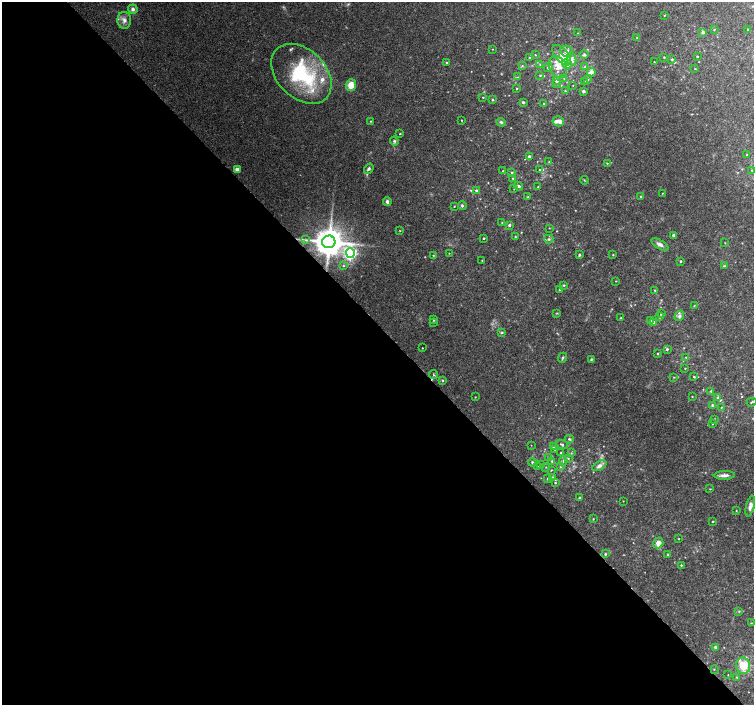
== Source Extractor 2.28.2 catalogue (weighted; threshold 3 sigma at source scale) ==
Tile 9 of 4 x 4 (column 1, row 3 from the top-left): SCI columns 8-1510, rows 1620-3025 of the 6018 x 5986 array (HDU 1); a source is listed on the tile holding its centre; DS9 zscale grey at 2 x 2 block average (1 PNG px = mean of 2 x 2 image px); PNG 756 x 707 px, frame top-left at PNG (2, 2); each listed source drawn as its Kron ellipse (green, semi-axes under 4 px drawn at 4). Shown black and unused: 54% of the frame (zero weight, under 3 of 4 exposures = <1% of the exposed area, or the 3 px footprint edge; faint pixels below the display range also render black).
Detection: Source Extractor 2.28.2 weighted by HDU 2 'WHT'; one run over the whole footprint, this tile lists its part. Background 0.0896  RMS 0.0054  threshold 0.0243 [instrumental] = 3 sigma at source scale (4.5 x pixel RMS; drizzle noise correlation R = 1.50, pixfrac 1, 0.0396/0.0396 arcsec/px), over >= 5 px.
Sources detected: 190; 1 too faint to see at this stretch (2 x 2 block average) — neither listed nor drawn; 19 inside a brighter listed object's ellipse — not listed separately; the other 170 listed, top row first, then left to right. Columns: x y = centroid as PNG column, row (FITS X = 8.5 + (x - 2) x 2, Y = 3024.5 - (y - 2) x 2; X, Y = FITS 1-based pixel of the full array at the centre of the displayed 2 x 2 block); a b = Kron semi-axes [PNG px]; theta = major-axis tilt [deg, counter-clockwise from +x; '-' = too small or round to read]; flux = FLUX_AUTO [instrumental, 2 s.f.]
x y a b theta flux
133 9 5 4 - 4.3
664 16 2 2 - 0.53
124 20 8 7 - 6.9
714 29 3 2 - 0.67
748 29 2 2 - 1.1
703 32 3 3 - 3.7
578 33 2 2 - 0.41
637 37 2 2 - 0.68
493 49 2 2 - 0.51
567 51 6 5 - 5.4
535 55 3 2 - 0.86
562 55 12 6 -50 8.8
584 55 4 4 - 2.1
664 57 3 2 - 0.94
697 57 2 2 - 0.97
529 58 3 3 - 1.1
572 59 6 5 - 6.1
672 59 2 2 - 1.3
654 62 2 2 - 0.69
446 63 3 2 - 1.1
540 64 3 3 - 1.1
567 64 5 4 - 15
522 66 3 3 - 1.2
548 67 4 3 - 2.3
558 67 11 8 -64 13
585 67 3 3 - 1.3
695 69 2 2 - 0.72
591 72 4 4 - 7.6
301 74 35 24 -45 110
540 75 3 2 - 0.9
517 77 3 2 - 0.8
564 79 3 2 - 0.84
588 79 3 2 - 1.2
556 80 3 3 - 6.8
585 82 3 3 - 1.5
557 84 3 3 - 1.2
351 85 6 5 - 15
573 86 2 2 - 0.58
517 88 3 2 - 0.9
565 91 3 3 - 1.3
583 91 2 2 - 3.7
483 97 2 2 - 0.73
492 100 3 3 - 1.1
523 102 3 3 - 1.4
544 104 2 2 - 0.86
462 120 2 2 - 0.74
371 121 2 2 - 0.96
558 121 6 5 - 5
501 122 5 4 - 2.2
400 134 2 2 - 0.85
394 141 4 4 - 2.2
747 155 2 2 - 0.78
529 156 4 3 - 2.3
549 161 3 2 - 0.68
607 163 3 2 - 0.77
237 169 3 3 - 9.1
369 169 5 3 - 3
540 170 3 3 - 2.4
752 170 2 2 - 0.73
503 171 2 2 - 0.5
512 172 3 3 - 1.4
513 178 2 2 - 0.87
584 180 4 2 - 0.81
519 186 4 3 - 2.4
538 187 3 2 - 0.76
514 189 2 2 - 0.6
477 191 3 3 - 3.5
662 193 2 2 - 0.53
528 197 3 3 - 1.3
641 197 3 2 - 2
387 202 4 3 - 3.6
454 206 2 2 - 0.69
462 206 4 3 - 1.8
502 223 2 2 - 0.8
509 225 3 3 - 1.9
549 228 3 2 - 0.54
400 231 3 2 - 0.65
673 235 3 2 - 2.6
515 237 3 2 - 1
484 238 2 2 - 1.3
549 239 5 4 - 2.5
306 240 3 3 - 1.2
329 242 6 6 - 2400
725 243 2 2 - 0.51
660 244 10 4 -31 4.7
350 253 5 4 - 240
449 253 2 2 - 0.57
433 255 4 2 - 1
579 255 3 2 - 1.8
613 255 3 2 - 0.65
482 260 2 2 - 0.58
681 261 3 2 - 1.3
343 266 3 2 - 0.9
724 266 4 2 - 1.1
616 281 3 2 - 0.52
564 285 4 2 - 1.2
560 290 2 2 - 1.4
655 290 3 2 - 0.91
694 306 3 2 - 0.74
557 313 3 2 - 0.87
661 314 3 2 - 1.5
679 316 5 4 - 3.1
660 317 3 3 - 1.8
621 318 2 2 - 2
434 320 3 2 - 0.99
651 320 3 3 - 1.2
433 322 2 2 - 1.3
654 323 3 2 - 5.5
502 332 3 3 - 1.6
422 348 2 2 - 0.68
667 349 3 2 - 2
658 354 2 2 - 1.2
686 357 3 2 - 0.68
562 358 5 3 - 1.9
591 359 3 3 - 1.1
685 368 2 2 - 0.79
433 375 4 2 - 1.1
674 377 3 2 - 0.85
694 377 3 2 - 1.1
443 380 3 3 - 1.1
711 391 3 3 - 1.3
475 397 2 2 - 0.61
692 397 2 2 - 0.62
718 398 3 3 - 3.2
751 402 5 2 - 1.3
712 405 3 3 - 2
721 407 3 2 - 0.92
714 420 3 2 - 0.5
712 424 2 2 - 0.7
569 439 4 3 - 1.6
562 444 6 3 -25 2.4
531 445 2 2 - 0.4
553 446 3 3 - 2.5
554 449 3 2 - 0.67
561 453 3 2 - 1.2
571 453 3 2 - 0.97
548 457 2 2 - 0.94
568 458 3 3 - 1.1
552 461 4 4 - 1.6
563 461 5 2 - 1.1
532 462 4 4 - 1.9
540 464 3 2 - 0.58
599 466 8 4 31 5
538 467 2 2 - 0.72
546 467 3 2 - 0.62
560 467 3 3 - 0.92
551 470 3 2 - 0.83
724 475 10 4 2 5.5
553 477 2 2 - 0.82
548 478 3 2 - 1.7
555 483 3 2 - 1.1
710 489 3 2 - 0.71
580 497 3 3 - 1.2
623 501 2 2 - 0.52
750 506 11 4 76 5.6
736 511 3 2 - 0.79
593 519 3 2 - 0.75
713 521 2 2 - 1.1
679 539 2 2 - 0.7
658 543 5 5 - 7.6
605 554 3 3 - 1.5
667 555 4 2 - 0.7
681 565 2 2 - 1
739 611 3 3 - 0.88
751 623 3 2 - 0.68
715 647 3 3 - 2.4
743 666 8 7 - 26
714 669 2 2 - 0.62
728 675 2 2 - 0.46
737 677 3 3 - 1.1
Overlapping masked pixels (flux is a lower limit): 1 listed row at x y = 329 242
Diffuse or blended objects may show on this block-average render without a row.